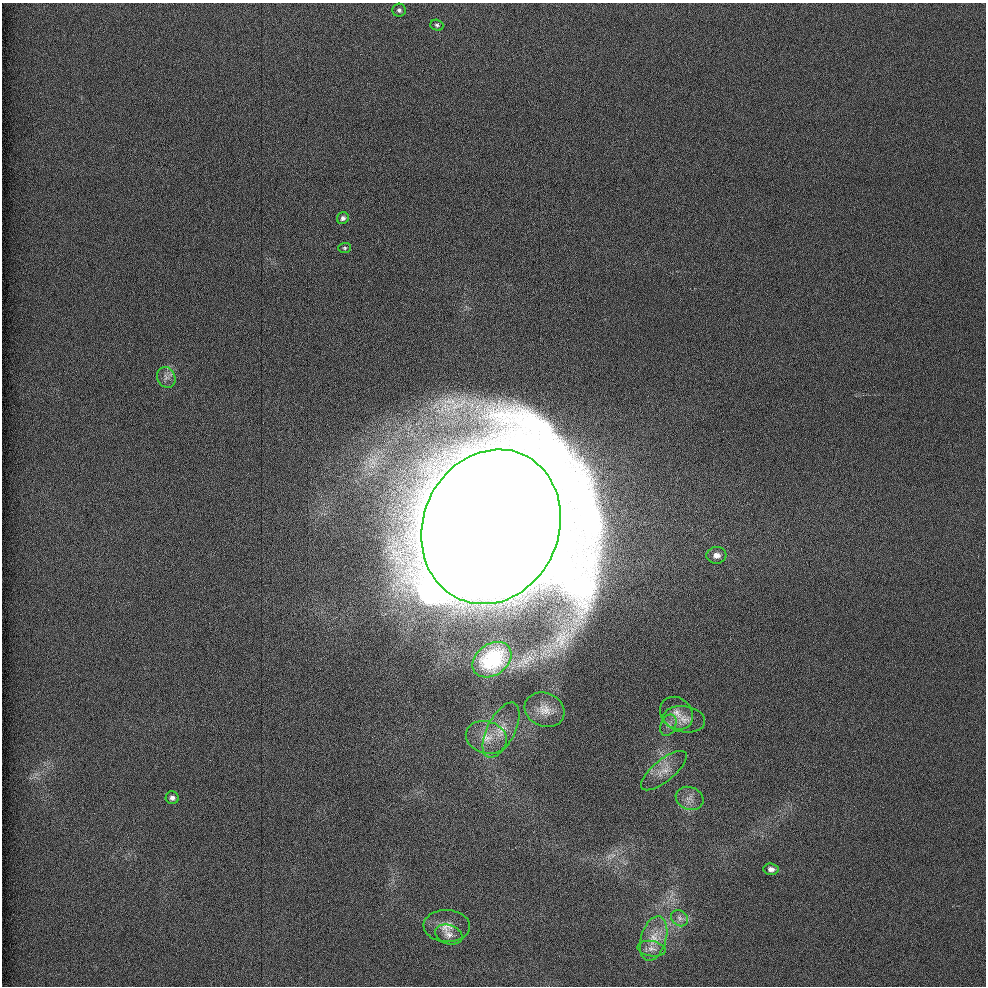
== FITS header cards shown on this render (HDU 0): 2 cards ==
NAXIS1  =                  984 / Axis length
NAXIS2  =                  984 / Axis length

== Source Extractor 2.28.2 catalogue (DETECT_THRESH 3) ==
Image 984 x 984 px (HDU 0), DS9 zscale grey, 1 PNG px = 1 image px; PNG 988 x 988 px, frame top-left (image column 1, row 984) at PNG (2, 3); each listed source drawn as its Kron ellipse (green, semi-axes under 4 px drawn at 4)
Background 4.22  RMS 3.2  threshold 9.75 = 3 sigma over >= 5 px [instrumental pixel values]
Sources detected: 23; all 23 listed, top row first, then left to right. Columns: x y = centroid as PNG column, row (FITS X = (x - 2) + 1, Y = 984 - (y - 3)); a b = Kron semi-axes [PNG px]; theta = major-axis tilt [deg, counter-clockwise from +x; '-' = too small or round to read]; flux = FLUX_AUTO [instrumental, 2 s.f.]
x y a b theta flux
399 10 7 6 - 6.2e+02
437 25 6 5 - 4.6e+02
343 218 6 5 - 6.8e+02
345 248 6 5 - 4.0e+02
166 377 11 9 -62 1.2e+03
491 527 79 68 66 3.2e+07
716 555 10 8 6 1.8e+03
492 660 21 15 37 1.1e+04
545 710 20 17 -22 3.5e+03
677 713 18 15 -44 3.1e+03
684 719 21 13 -9 3.1e+03
668 725 11 7 67 1.1e+03
501 730 30 14 63 4.9e+03
486 737 21 16 -16 4.1e+03
664 771 28 11 39 3.0e+03
172 798 6 6 - 8.7e+02
690 798 14 11 -20 1.8e+03
771 869 7 5 -3 1.0e+03
679 918 9 7 -38 8.9e+02
447 926 23 16 -2 3.3e+03
449 934 14 9 -19 1.6e+03
654 938 23 12 73 3.8e+03
651 949 14 7 -10 1.3e+03